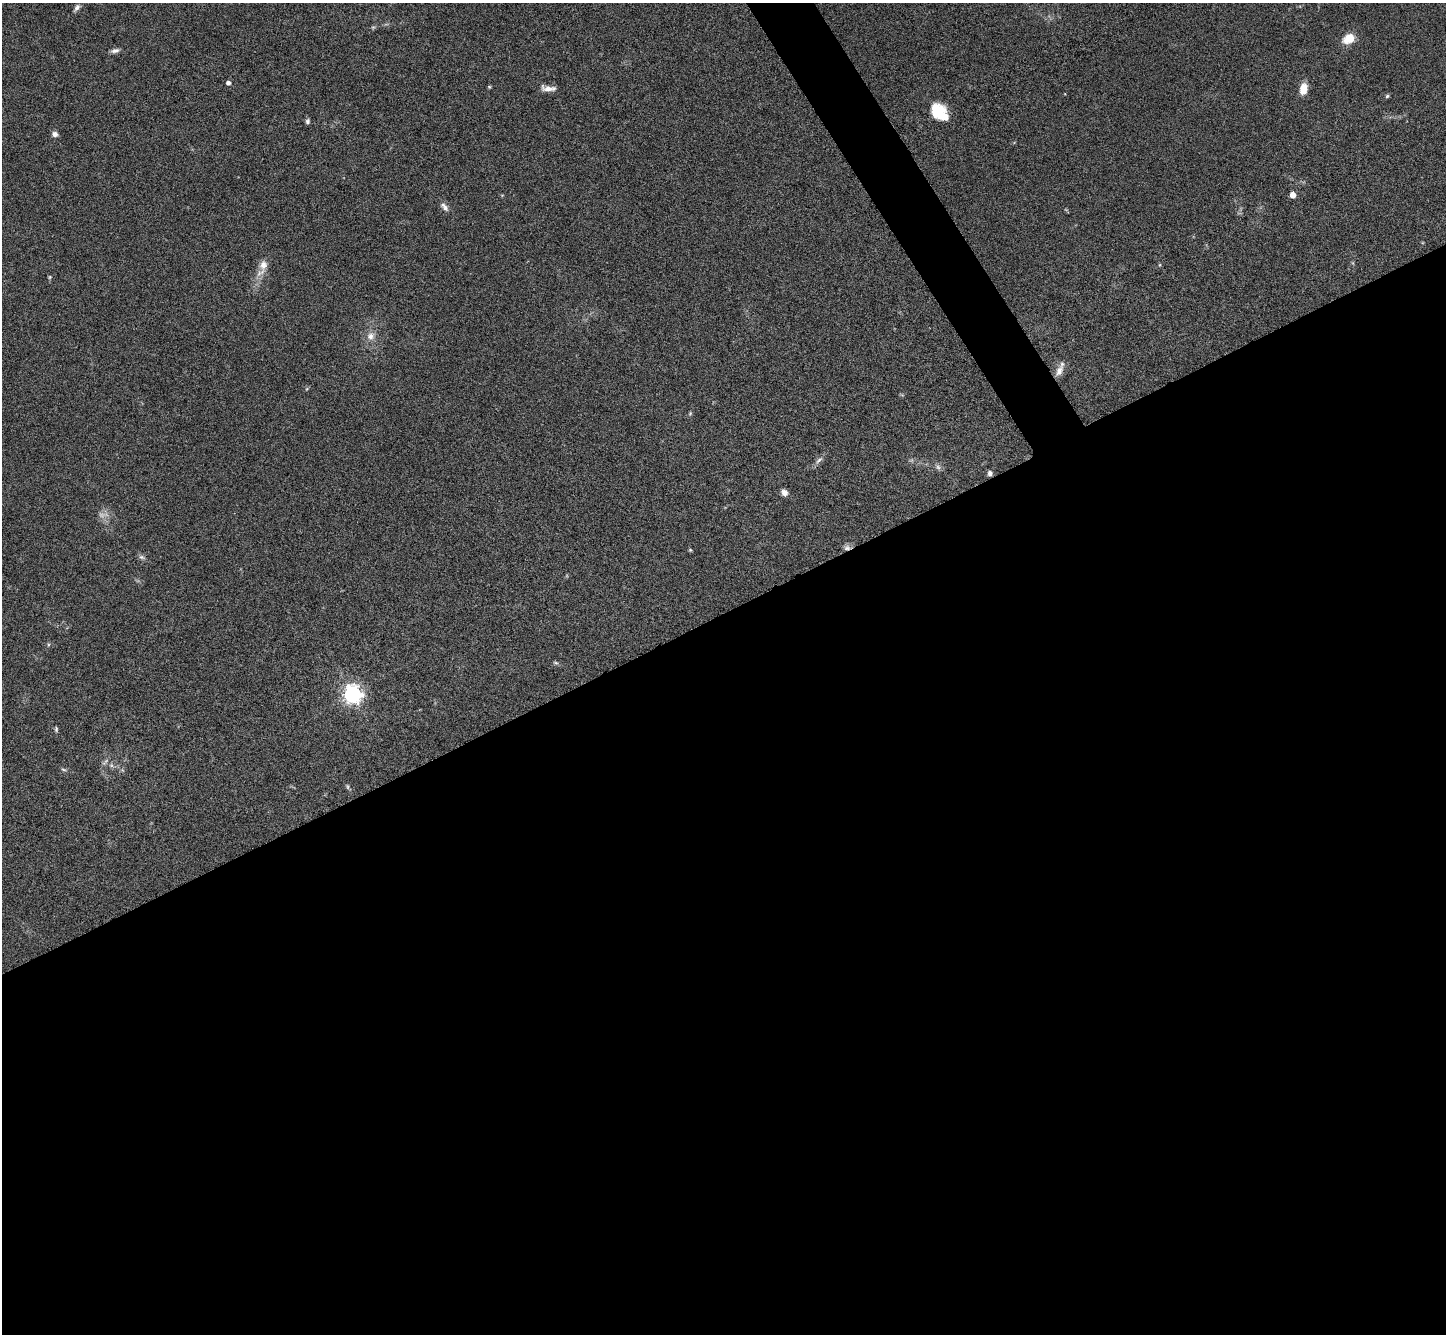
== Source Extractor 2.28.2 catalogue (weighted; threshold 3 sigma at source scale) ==
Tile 15 of 4 x 4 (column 3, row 4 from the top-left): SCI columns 2895-4338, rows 296-1627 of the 5788 x 5781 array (HDU 1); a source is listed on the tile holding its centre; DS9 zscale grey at full resolution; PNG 1448 x 1336 px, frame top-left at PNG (2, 3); no overlay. Shown black and unused: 56% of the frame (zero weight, under 3 of 6 exposures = <1% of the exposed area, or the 3 px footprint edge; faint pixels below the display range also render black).
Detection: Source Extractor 2.28.2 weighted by HDU 2 'WHT'; one run over the whole footprint, this tile lists its part. Background 0.0536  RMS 0.0044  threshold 0.0181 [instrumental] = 3 sigma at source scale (4.09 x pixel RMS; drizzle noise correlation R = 1.36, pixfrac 0.8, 0.05/0.05 arcsec/px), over >= 5 px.
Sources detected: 35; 1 too faint to see at this stretch — not listed; the other 34 listed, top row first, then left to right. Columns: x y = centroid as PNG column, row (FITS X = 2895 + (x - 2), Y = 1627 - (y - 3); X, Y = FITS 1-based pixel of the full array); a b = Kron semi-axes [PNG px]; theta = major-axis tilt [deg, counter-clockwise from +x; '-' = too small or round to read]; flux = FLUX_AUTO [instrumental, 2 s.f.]
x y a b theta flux
77 8 12 5 50 1.4
373 27 6 4 18 0.59
1349 39 13 9 30 6.9
115 51 11 5 8 1.5
228 83 5 4 - 1.4
489 87 5 4 - 0.47
548 88 18 7 -3 3.1
1303 89 11 7 77 6
1387 96 5 5 - 0.62
940 112 21 13 -45 14
307 121 6 5 - 0.97
55 134 7 7 - 1.6
1293 195 4 4 - 4.8
444 207 15 7 -48 2.1
263 265 16 11 69 4.4
50 277 5 5 - 0.51
371 336 12 11 - 3.5
1059 371 16 8 63 3.6
306 389 6 4 70 0.45
690 413 5 5 - 0.52
819 460 14 6 46 1.7
938 467 7 6 - 1.2
990 473 6 5 - 1.4
784 492 8 6 -57 2.1
847 548 9 8 - 1.8
690 550 5 4 - 0.47
142 557 10 6 -18 1.1
555 663 7 4 -19 0.68
352 694 7 7 - 210
56 729 7 4 -82 0.68
105 762 13 4 45 1.2
111 765 6 5 - 0.9
64 769 8 4 -10 0.68
348 787 8 4 -89 0.69
Overlapping masked pixels (flux is a lower limit): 1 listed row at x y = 847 548